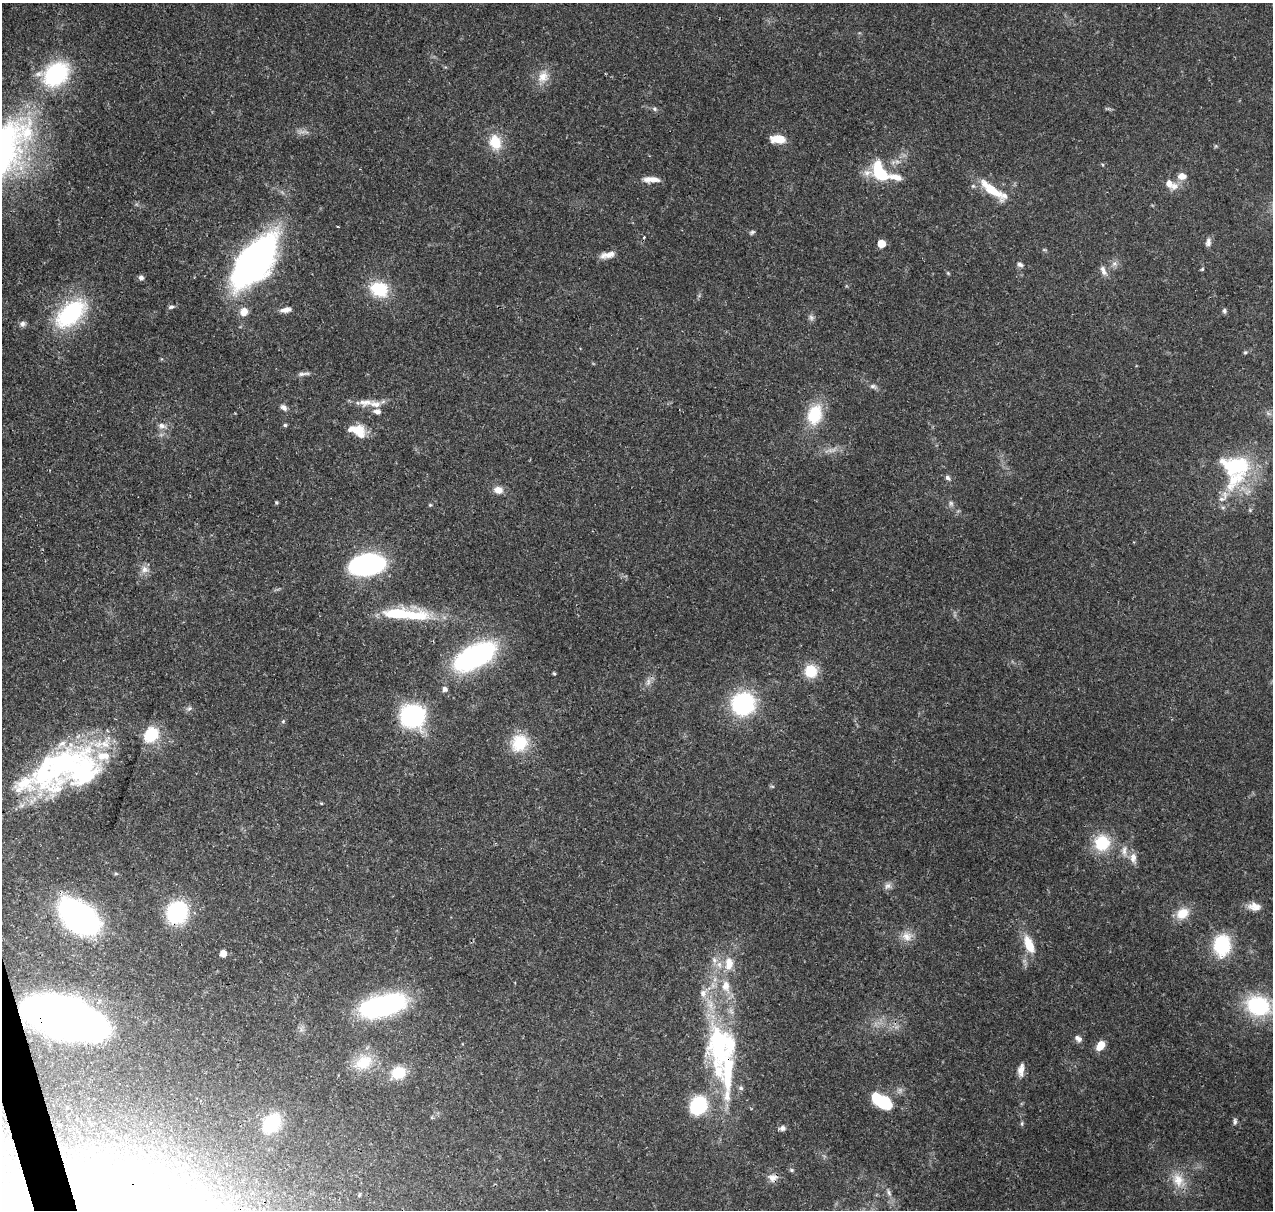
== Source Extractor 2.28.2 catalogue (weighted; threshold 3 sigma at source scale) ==
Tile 7 of 4 x 4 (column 3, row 2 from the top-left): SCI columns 2663-3933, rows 2543-3750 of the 5318 x 5038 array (HDU 1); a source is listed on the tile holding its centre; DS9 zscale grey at full resolution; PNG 1275 x 1212 px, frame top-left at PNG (2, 3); no overlay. Shown black and unused: <1% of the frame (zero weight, under 3 of 4 exposures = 8% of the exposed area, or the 3 px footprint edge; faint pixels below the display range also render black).
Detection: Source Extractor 2.28.2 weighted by HDU 2 'WHT'; one run over the whole footprint, this tile lists its part. Background 0.067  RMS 0.003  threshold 0.0137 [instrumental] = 3 sigma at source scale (4.5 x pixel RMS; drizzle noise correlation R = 1.50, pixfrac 1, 0.0396/0.0396 arcsec/px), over >= 5 px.
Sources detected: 119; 2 inside a brighter object's white glare — not listed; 15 inside a brighter listed object's ellipse — not listed separately; the other 102 listed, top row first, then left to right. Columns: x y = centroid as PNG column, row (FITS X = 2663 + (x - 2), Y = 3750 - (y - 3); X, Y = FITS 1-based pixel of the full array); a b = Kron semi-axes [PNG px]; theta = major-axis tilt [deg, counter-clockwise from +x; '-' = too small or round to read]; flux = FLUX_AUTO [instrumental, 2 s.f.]
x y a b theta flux
56 74 26 20 34 31
543 77 16 13 58 3.8
654 109 7 5 -22 0.62
778 139 15 8 -3 5
495 142 20 15 -71 6.6
880 173 22 12 -60 15
1182 176 8 6 -1 2.8
896 177 17 8 -12 3
652 179 20 7 -1 3
1169 183 9 7 -63 2.4
992 190 34 9 -35 9.9
337 226 3 2 - 0.27
752 232 8 5 30 0.56
644 237 3 3 - 0.44
1208 242 11 7 84 1.3
881 243 5 5 - 5.5
607 255 20 8 12 2.4
255 261 43 22 52 140
1020 264 8 6 -32 0.88
1202 269 5 4 - 0.36
1103 271 14 6 -72 1.6
141 278 6 5 - 1
379 289 21 17 -19 11
171 307 8 5 16 0.68
286 310 13 6 9 1.6
244 311 10 9 - 2.6
1224 311 7 5 -90 0.59
70 314 42 23 42 27
811 317 8 6 -69 0.88
23 324 8 7 - 0.95
1245 352 6 5 - 0.49
303 374 18 4 5 1.1
873 386 8 6 15 0.76
365 402 22 8 0 3.4
284 407 10 6 -37 1.1
377 412 9 6 -13 1.4
815 415 26 18 73 11
285 425 4 4 - 0.48
162 426 10 7 -17 1.5
359 431 16 12 -51 5.9
1234 466 33 21 -6 24
947 478 6 5 - 0.89
498 490 10 8 -10 2.6
1222 499 10 6 6 1.1
276 502 4 4 - 0.4
951 503 7 5 -46 0.7
430 505 4 4 - 0.33
1250 510 5 5 - 0.38
366 565 23 12 10 97
144 569 10 10 - 1.8
396 613 41 12 1 16
475 656 38 18 28 63
811 671 15 14 - 6.9
554 673 4 3 - 0.37
648 681 10 4 77 0.99
445 689 6 6 - 1.1
743 704 23 22 - 29
189 709 7 5 51 0.73
412 716 21 20 - 37
283 721 5 5 - 0.4
151 735 17 14 46 11
519 743 23 20 60 9.9
69 764 58 49 34 53
1102 843 21 20 - 10
1124 851 15 6 89 1.7
1133 858 13 9 86 2.2
116 874 5 3 - 0.35
887 886 9 8 - 1.3
1254 907 17 10 -8 2.8
177 912 16 14 59 33
1182 913 17 12 33 4.9
79 917 30 18 -39 100
907 936 14 12 -4 3
1029 945 18 8 -69 7.1
1222 945 23 18 86 15
223 953 5 5 - 2.9
714 960 8 6 -69 1.2
729 966 12 11 - 3.1
726 986 15 11 89 3.8
703 993 11 10 - 2.2
382 1006 43 18 15 53
1258 1006 26 21 -19 22
65 1019 48 22 -15 330
1078 1039 10 7 -41 1.3
719 1043 45 31 -83 42
1100 1045 11 7 59 3.9
364 1062 26 19 29 8.6
1021 1070 16 7 83 2.2
398 1073 17 14 23 7.3
741 1088 6 5 - 0.67
882 1101 18 9 -35 21
698 1105 13 11 62 27
1235 1121 9 5 84 0.72
272 1123 18 13 53 17
1022 1123 6 4 79 0.45
782 1128 7 6 - 1
792 1170 5 5 - 0.43
773 1178 12 10 0 2.1
1178 1180 20 14 -71 5.4
889 1192 11 5 -67 1
359 1195 5 4 - 0.36
113 1202 49 43 1 240
Overlapping masked pixels (flux is a lower limit): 6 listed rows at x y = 475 656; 177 912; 65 1019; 719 1043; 773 1178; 113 1202
Isophote crosses this tile's border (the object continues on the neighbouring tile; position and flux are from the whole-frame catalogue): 1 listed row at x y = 113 1202